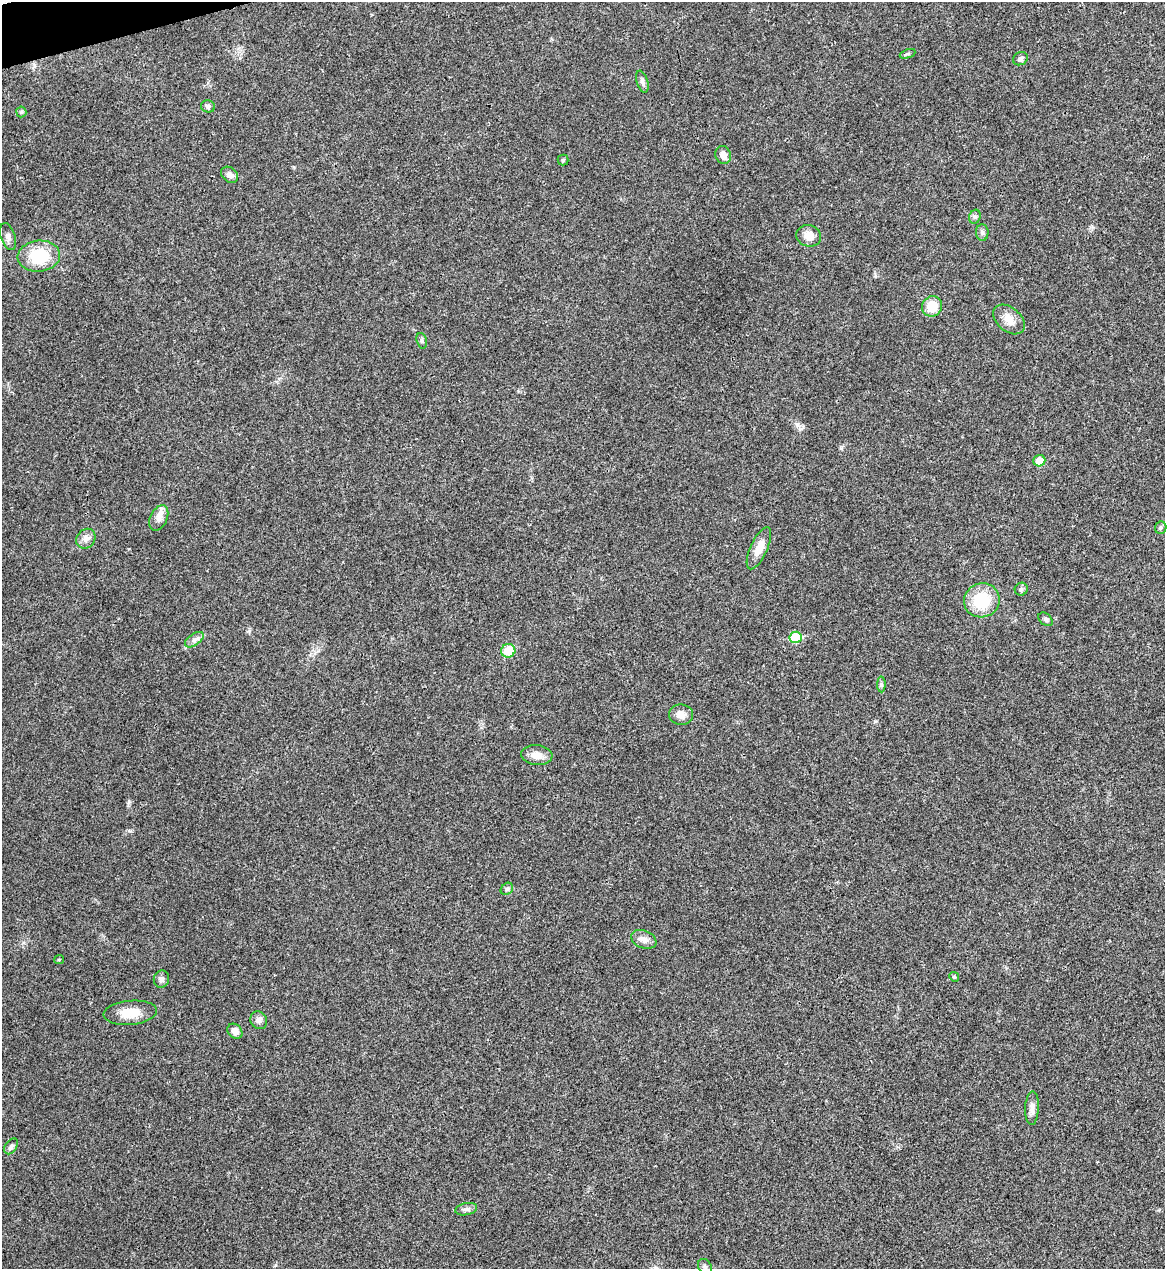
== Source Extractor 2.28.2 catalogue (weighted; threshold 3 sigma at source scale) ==
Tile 11 of 4 x 4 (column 3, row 3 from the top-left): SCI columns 2470-3632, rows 1270-2536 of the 5055 x 5071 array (HDU 1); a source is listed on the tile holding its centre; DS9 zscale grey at full resolution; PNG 1167 x 1271 px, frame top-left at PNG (2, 2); each listed source drawn as its Kron ellipse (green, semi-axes under 4 px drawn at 4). Shown black and unused: <1% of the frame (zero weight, under 3 of 4 exposures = <1% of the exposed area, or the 3 px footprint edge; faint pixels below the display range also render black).
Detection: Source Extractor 2.28.2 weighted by HDU 2 'WHT'; one run over the whole footprint, this tile lists its part. Background 0.0197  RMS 0.0042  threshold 0.0189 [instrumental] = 3 sigma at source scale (4.5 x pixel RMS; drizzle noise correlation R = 1.50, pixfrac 1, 0.05/0.05 arcsec/px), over >= 5 px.
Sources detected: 42; all 42 listed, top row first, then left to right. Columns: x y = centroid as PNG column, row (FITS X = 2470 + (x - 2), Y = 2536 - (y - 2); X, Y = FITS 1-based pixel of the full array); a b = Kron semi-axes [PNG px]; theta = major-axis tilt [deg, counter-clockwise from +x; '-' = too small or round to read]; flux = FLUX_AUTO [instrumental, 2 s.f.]
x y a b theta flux
908 54 8 4 21 0.7
1020 59 8 6 27 1.3
642 82 11 5 -74 1.3
208 106 7 6 - 1.3
21 112 5 5 - 0.62
723 155 9 7 -65 2.4
563 160 5 5 - 0.56
230 175 9 7 -39 2
975 217 7 5 68 0.95
982 232 8 6 -89 1.2
809 236 12 10 -15 3.8
8 237 14 7 -71 1.9
39 256 21 15 6 17
932 306 10 9 - 7.8
1009 319 18 12 -41 4.4
422 341 8 5 -74 0.87
1039 461 6 5 - 5.6
159 518 13 8 66 2.9
1161 528 6 5 - 0.83
86 539 10 9 - 2.5
759 548 23 8 65 4.9
1021 589 6 6 - 1
982 600 18 17 - 17
1046 619 8 5 -41 1
796 637 6 5 - 17
194 640 11 5 36 1.5
508 651 7 7 - 9.3
881 684 8 4 -89 0.78
681 715 12 10 -7 3.3
537 755 16 10 -6 4
507 889 7 5 42 0.82
644 939 13 9 -22 2.6
59 960 5 4 - 0.46
954 977 5 4 - 0.52
161 979 9 7 82 1.4
130 1013 27 12 5 7.9
259 1020 9 8 - 1.9
235 1031 8 6 -45 2.5
1032 1108 17 7 87 2.5
11 1146 9 5 56 1.2
466 1209 11 6 11 1.3
705 1267 8 6 -58 1
Unlisted compact peaks at least as high as the median listed source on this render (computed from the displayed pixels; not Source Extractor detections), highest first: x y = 249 631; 130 831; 803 427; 129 802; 875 721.